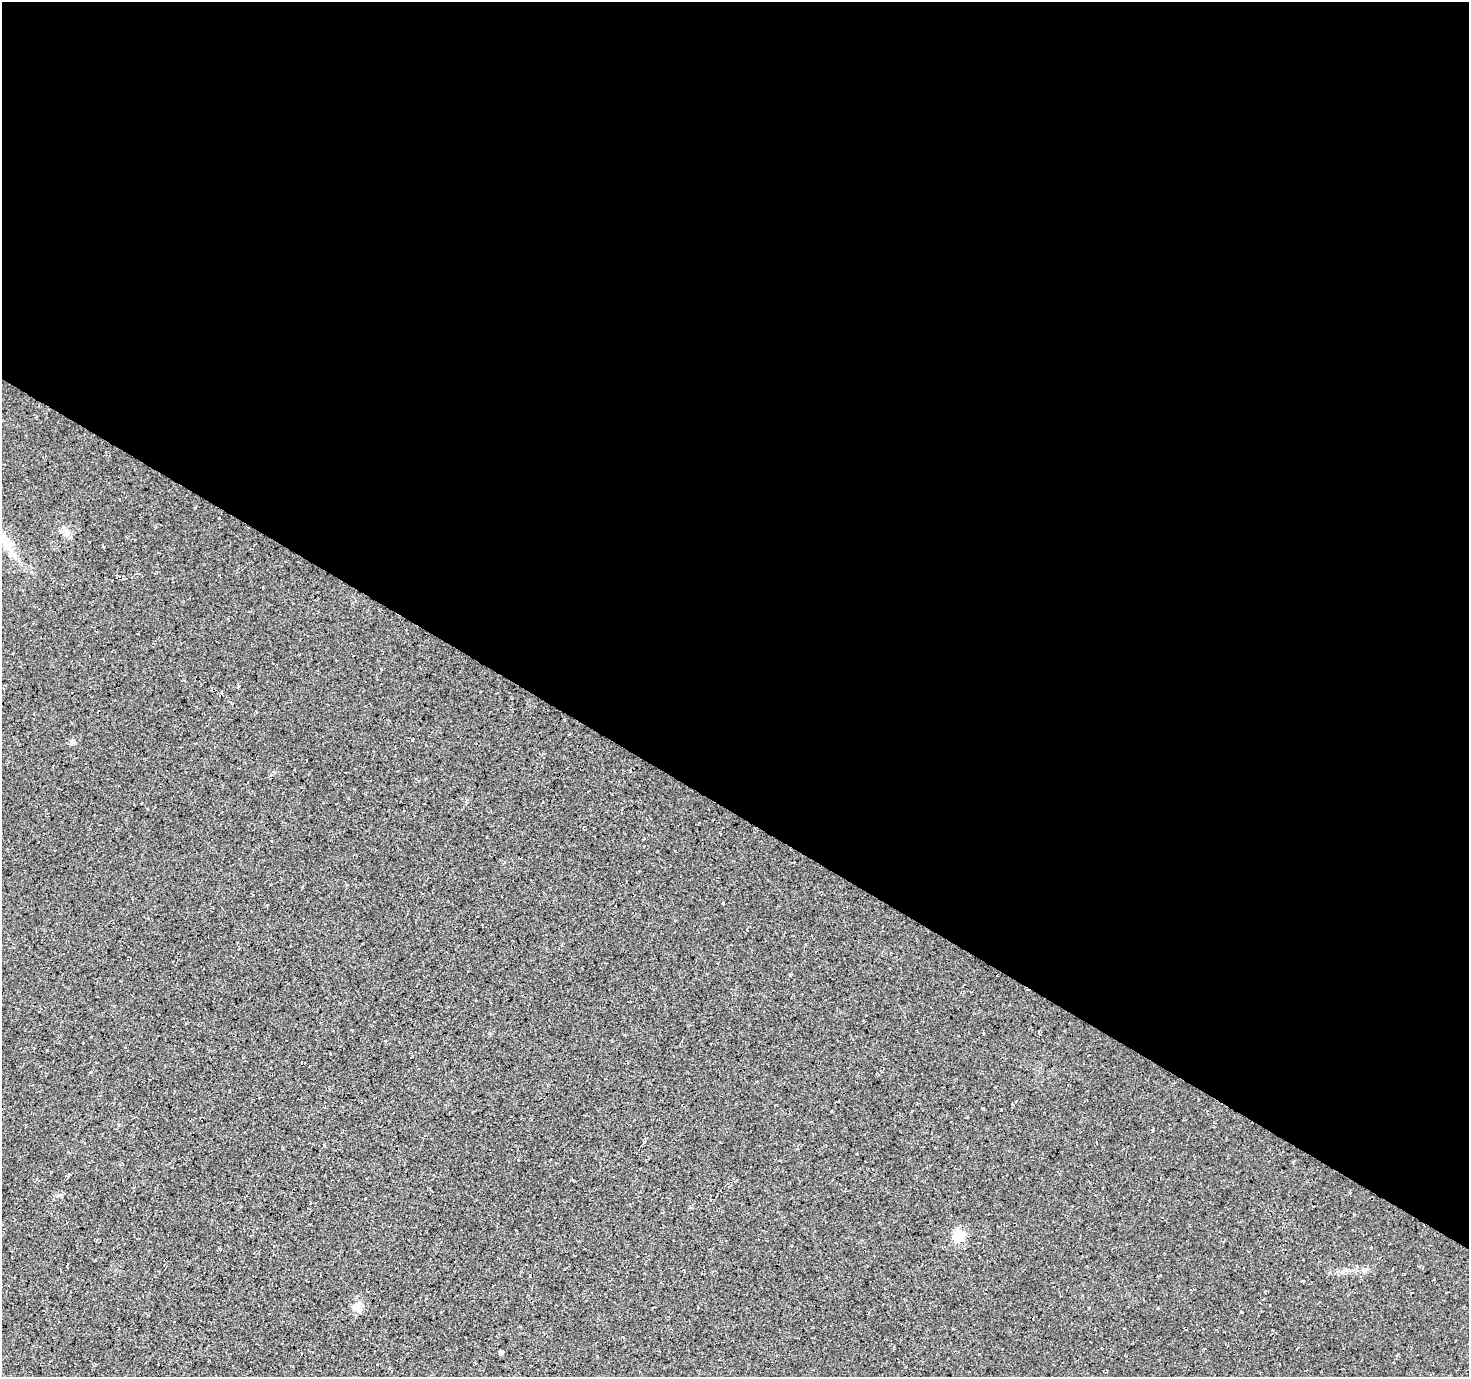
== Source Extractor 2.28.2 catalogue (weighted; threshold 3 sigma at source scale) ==
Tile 3 of 4 x 4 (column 3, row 1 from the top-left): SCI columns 2945-4411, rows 4388-5762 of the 5880 x 5952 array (HDU 1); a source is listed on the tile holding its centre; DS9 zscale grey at full resolution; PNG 1471 x 1379 px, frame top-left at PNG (2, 2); no overlay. Shown black and unused: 59% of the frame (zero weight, under 3 of 4 exposures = <1% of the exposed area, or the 3 px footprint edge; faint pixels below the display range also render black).
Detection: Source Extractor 2.28.2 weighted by HDU 2 'WHT'; one run over the whole footprint, this tile lists its part. Background 0.0149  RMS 0.005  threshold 0.0226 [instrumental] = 3 sigma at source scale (4.5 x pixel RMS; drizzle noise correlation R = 1.50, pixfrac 1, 0.0396/0.0396 arcsec/px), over >= 5 px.
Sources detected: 8; all 8 listed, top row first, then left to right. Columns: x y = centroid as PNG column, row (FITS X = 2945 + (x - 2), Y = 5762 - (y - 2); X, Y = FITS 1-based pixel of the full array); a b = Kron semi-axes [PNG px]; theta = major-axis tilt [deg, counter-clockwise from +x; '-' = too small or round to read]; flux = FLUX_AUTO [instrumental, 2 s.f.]
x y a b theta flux
67 532 9 3 -45 1.6
8 544 23 10 -70 7.5
72 742 7 6 - 1.3
723 903 3 2 - 0.42
1153 1130 3 3 - 0.47
958 1236 15 13 10 6.7
358 1307 14 9 46 4.4
501 1352 4 4 - 1.1